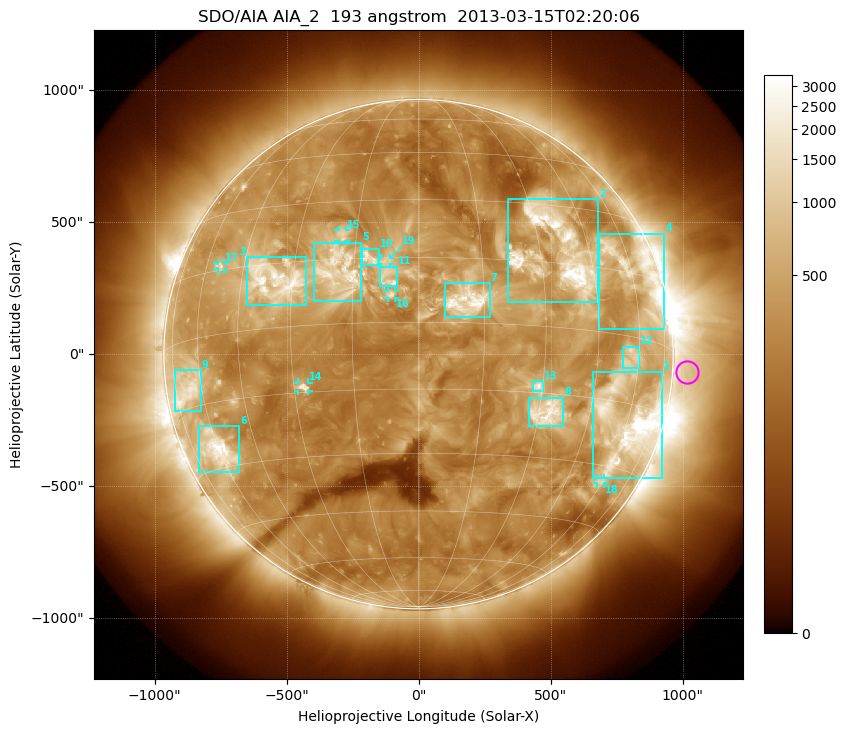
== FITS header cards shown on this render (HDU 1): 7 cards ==
TELESCOP= 'SDO/AIA'
INSTRUME= 'AIA_2'
WAVELNTH=                  193
WAVEUNIT= 'angstrom'
DATE-OBS= '2013-03-15T02:20:06.84'
CTYPE1  = 'HPLN-TAN'
CTYPE2  = 'HPLT-TAN'

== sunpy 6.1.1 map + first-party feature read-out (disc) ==
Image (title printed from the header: SDO/AIA AIA_2  193 angstrom  2013-03-15T02:20:06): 1024 x 1024 px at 2.4 arcsec/px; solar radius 965 arcsec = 402 px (full disc in frame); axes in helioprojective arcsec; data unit not stated in the header (colour bar unlabelled)
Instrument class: DISC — disc imager (sunpy class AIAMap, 193 A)
Bright regions (active regions / flare kernels): reference = the median radial profile (limb darkening/brightening removed); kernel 9 px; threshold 5 sigma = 693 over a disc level ~300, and >= 1.15x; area >= 12 px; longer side >= 10 px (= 24 arcsec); searched inside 0.97 R_sun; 19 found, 19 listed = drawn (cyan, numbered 1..; 6 of them under ~33 arcsec drawn as corner ticks so the feature stays visible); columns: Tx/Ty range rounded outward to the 5 arcsec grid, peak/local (2 s.f.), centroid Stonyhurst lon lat
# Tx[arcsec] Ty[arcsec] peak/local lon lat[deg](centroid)
1 660..925 -470..-65 20 +60 -20
2 335..685 200..590 14 +35 +18
3 -650..-425 185..370 11 -35 +11
4 685..930 95..455 7.2 +63 +15
5 -395..-215 200..425 6.4 -18 +12
6 -830..-680 -450..-270 11 -61 -26
7 95..270 140..270 9.8 +11 +5
8 415..550 -270..-165 8.2 +32 -19
9 -925..-825 -215..-60 5.7 -67 -11
10 -215..-145 335..400 5.6 -11 +15
11 -150..-80 260..330 5.7 -7 +10
12 770..835 -55..30 4.2 +56 -5
13 430..475 -140..-100 6.4 +29 -14
14 -455..-415 -140..-105 6.5 -28 -14
15 -305..-275 430..470 4.2 -19 +21
16 -120..-90 210..240 5.3 -6 +6
17 -760..-735 320..345 4.5 -54 +16
18 675..700 -490..-470 3.8 +59 -34
19 -145..-105 340..365 3.5 -8 +14
Off-limb structures (1.02-1.3 R_sun): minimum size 162 px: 2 found; the strongest spans PA ~230..300 deg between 1.02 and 1.3 R_sun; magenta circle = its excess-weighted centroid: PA ~265 deg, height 1.06 R_sun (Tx ~1015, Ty ~-65 arcsec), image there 1.7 x the reference